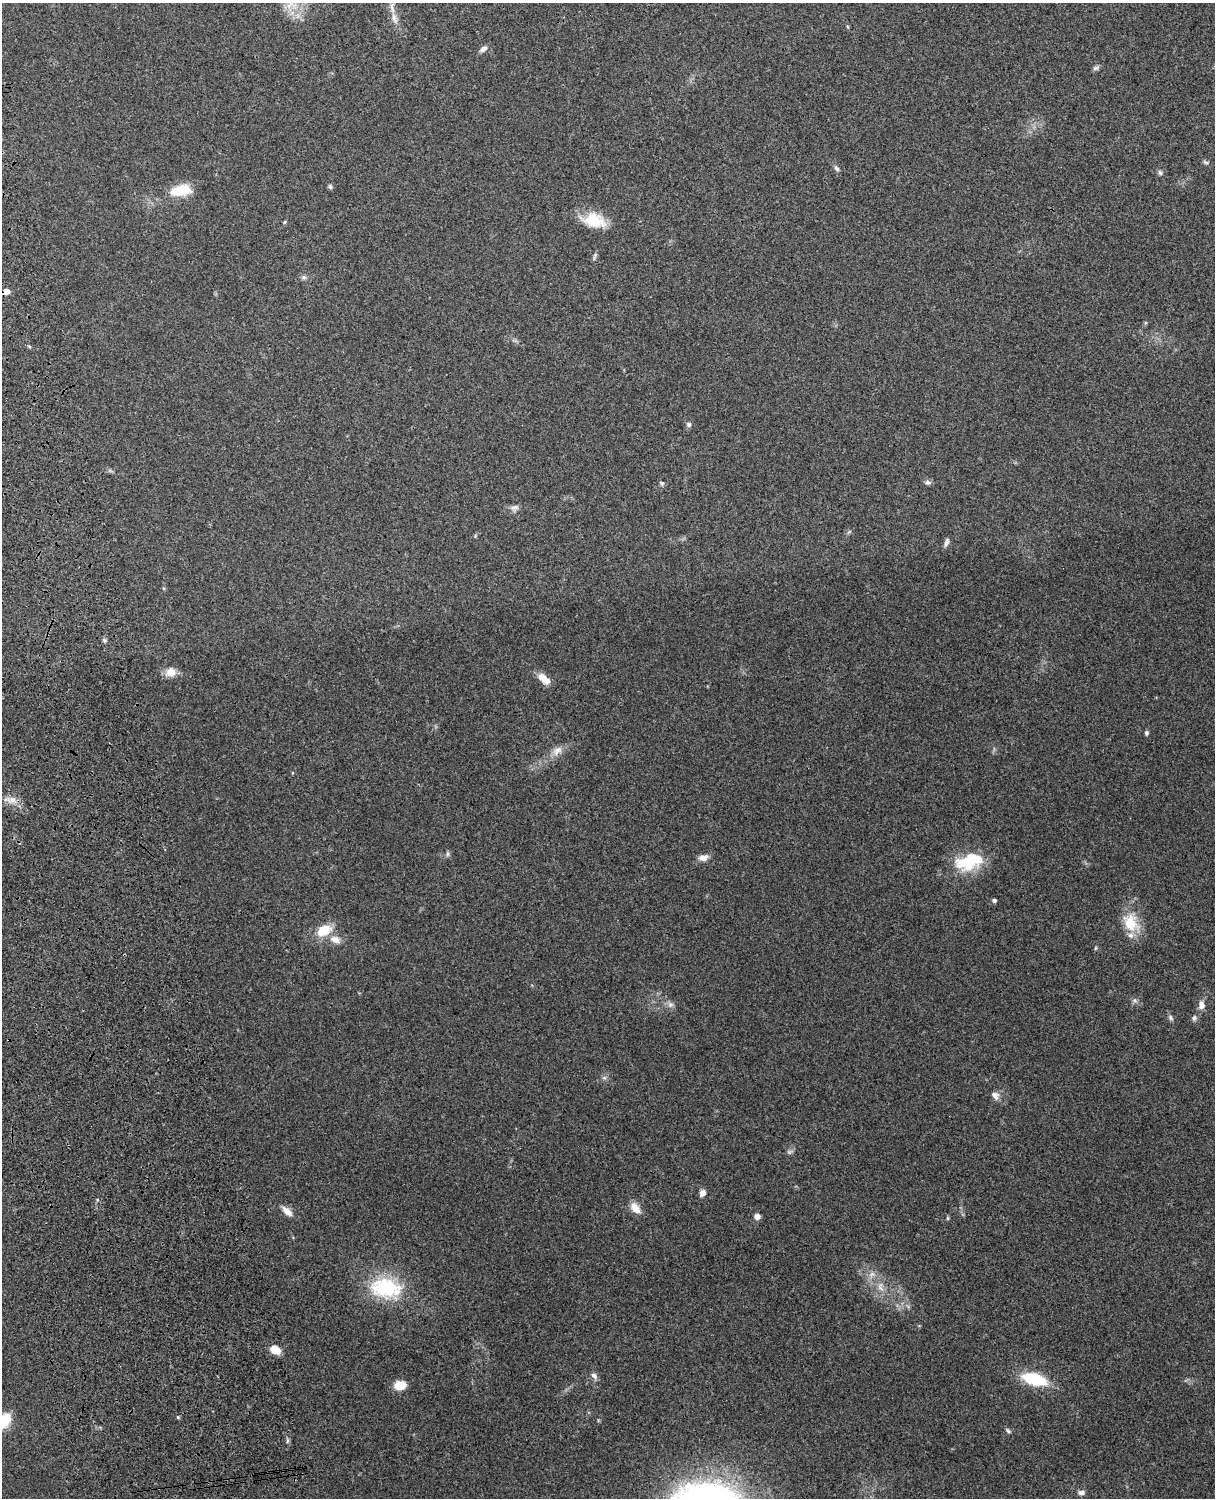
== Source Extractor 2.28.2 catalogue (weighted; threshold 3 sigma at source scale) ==
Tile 7 of 4 x 3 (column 3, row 2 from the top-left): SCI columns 2544-3756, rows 1660-3155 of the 5089 x 4927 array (HDU 1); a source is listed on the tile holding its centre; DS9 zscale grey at full resolution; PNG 1217 x 1500 px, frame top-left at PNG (2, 3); no overlay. Shown black and unused: <1% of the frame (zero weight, under 3 of 4 exposures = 6% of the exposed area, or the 3 px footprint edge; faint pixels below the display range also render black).
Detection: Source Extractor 2.28.2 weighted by HDU 2 'WHT'; one run over the whole footprint, this tile lists its part. Background 0.271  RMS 0.0089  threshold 0.0401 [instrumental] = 3 sigma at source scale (4.5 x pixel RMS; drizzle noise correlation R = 1.50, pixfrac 1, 0.05/0.05 arcsec/px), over >= 5 px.
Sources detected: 59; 1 too faint to see at this stretch — not listed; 2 inside a brighter listed object's ellipse — not listed separately; the other 56 listed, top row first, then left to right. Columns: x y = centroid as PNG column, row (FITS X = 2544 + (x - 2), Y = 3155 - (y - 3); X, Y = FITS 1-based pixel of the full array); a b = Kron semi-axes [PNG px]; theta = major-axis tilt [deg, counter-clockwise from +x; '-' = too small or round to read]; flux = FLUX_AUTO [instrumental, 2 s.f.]
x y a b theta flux
394 18 18 7 -74 7.3
483 49 11 6 36 3.6
1096 68 9 5 8 2.1
1205 162 9 4 -26 1.7
836 168 8 6 -56 2.3
1160 173 7 6 - 2
330 187 7 5 -63 1.6
180 190 26 12 9 26
594 220 27 16 -14 26
284 222 6 4 87 1
594 256 12 3 79 1.8
304 277 8 6 0 2.2
6 291 5 5 - 9.5
689 424 7 6 - 2.3
928 482 8 6 -2 2.5
662 483 7 5 -52 1.7
515 508 10 9 - 3.8
946 542 11 5 72 3.1
104 640 6 5 - 1.7
171 672 14 11 18 8.3
544 679 16 8 -41 11
1146 733 5 4 - 2.2
557 751 17 10 41 8.1
11 800 14 9 3 7.6
447 854 7 4 89 1.6
703 858 10 7 8 6.8
968 861 32 21 21 42
994 900 5 4 - 2.2
1131 923 26 19 -60 24
324 930 17 11 24 20
335 939 14 9 -21 7.7
1095 948 6 4 89 0.97
1135 1000 7 5 -60 2.1
670 1005 8 7 - 3.3
1201 1005 10 7 -85 5.8
1171 1018 8 6 -61 2.1
1194 1018 8 6 50 2.5
604 1078 7 4 18 1.7
995 1095 12 8 -52 5
702 1193 8 6 65 4.5
635 1208 17 10 -50 8.6
287 1211 16 7 -41 6.9
757 1216 6 5 - 5.6
947 1218 6 4 90 1.1
872 1274 8 7 - 4.1
386 1288 43 26 -7 59
880 1288 12 5 -42 4.4
275 1350 12 8 -30 11
594 1376 10 6 -43 3.3
1034 1379 24 12 -15 42
400 1385 13 10 14 12
178 1417 5 4 - 1.1
3 1421 18 11 47 31
1008 1431 8 4 -39 1.7
287 1441 6 4 72 1.4
1081 1492 9 6 2 3.1
Overlapping masked pixels (flux is a lower limit): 1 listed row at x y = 6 291
Isophote crosses this tile's border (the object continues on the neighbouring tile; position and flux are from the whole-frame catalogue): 1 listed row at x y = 3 1421